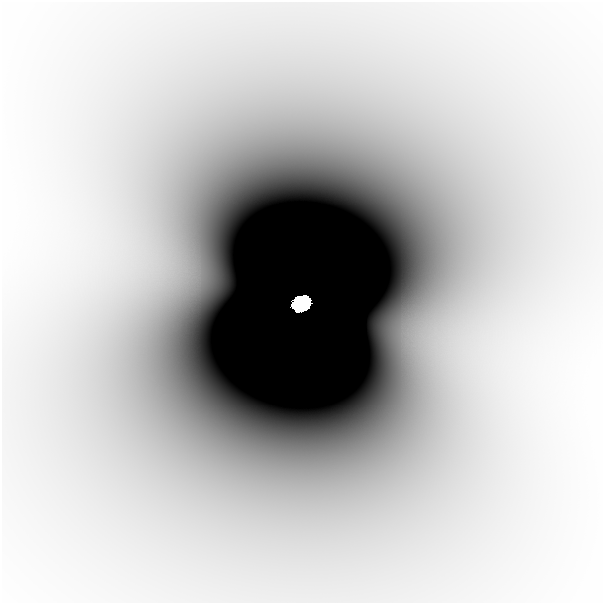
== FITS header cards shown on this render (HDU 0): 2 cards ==
NAXIS1  =                  601
NAXIS2  =                  601

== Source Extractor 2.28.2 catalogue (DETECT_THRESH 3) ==
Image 601 x 601 px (HDU 0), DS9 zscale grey, 1 PNG px = 1 image px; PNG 605 x 605 px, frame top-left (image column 1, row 601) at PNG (2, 2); no overlay
Background -2.56e-09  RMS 4.8e-10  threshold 1.44e-09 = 3 sigma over >= 5 px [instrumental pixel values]
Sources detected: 3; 1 with non-positive FLUX_AUTO (blend fragments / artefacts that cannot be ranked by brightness) is not listed; the other 2 listed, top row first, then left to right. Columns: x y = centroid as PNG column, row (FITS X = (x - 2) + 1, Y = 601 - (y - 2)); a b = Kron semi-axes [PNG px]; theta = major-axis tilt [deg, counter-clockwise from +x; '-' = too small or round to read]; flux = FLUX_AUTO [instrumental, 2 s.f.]
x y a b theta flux
196 277 38 31 -25 3.3e-06
301 304 16 13 12 5.7e+00
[1 non-positive-flux detection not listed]